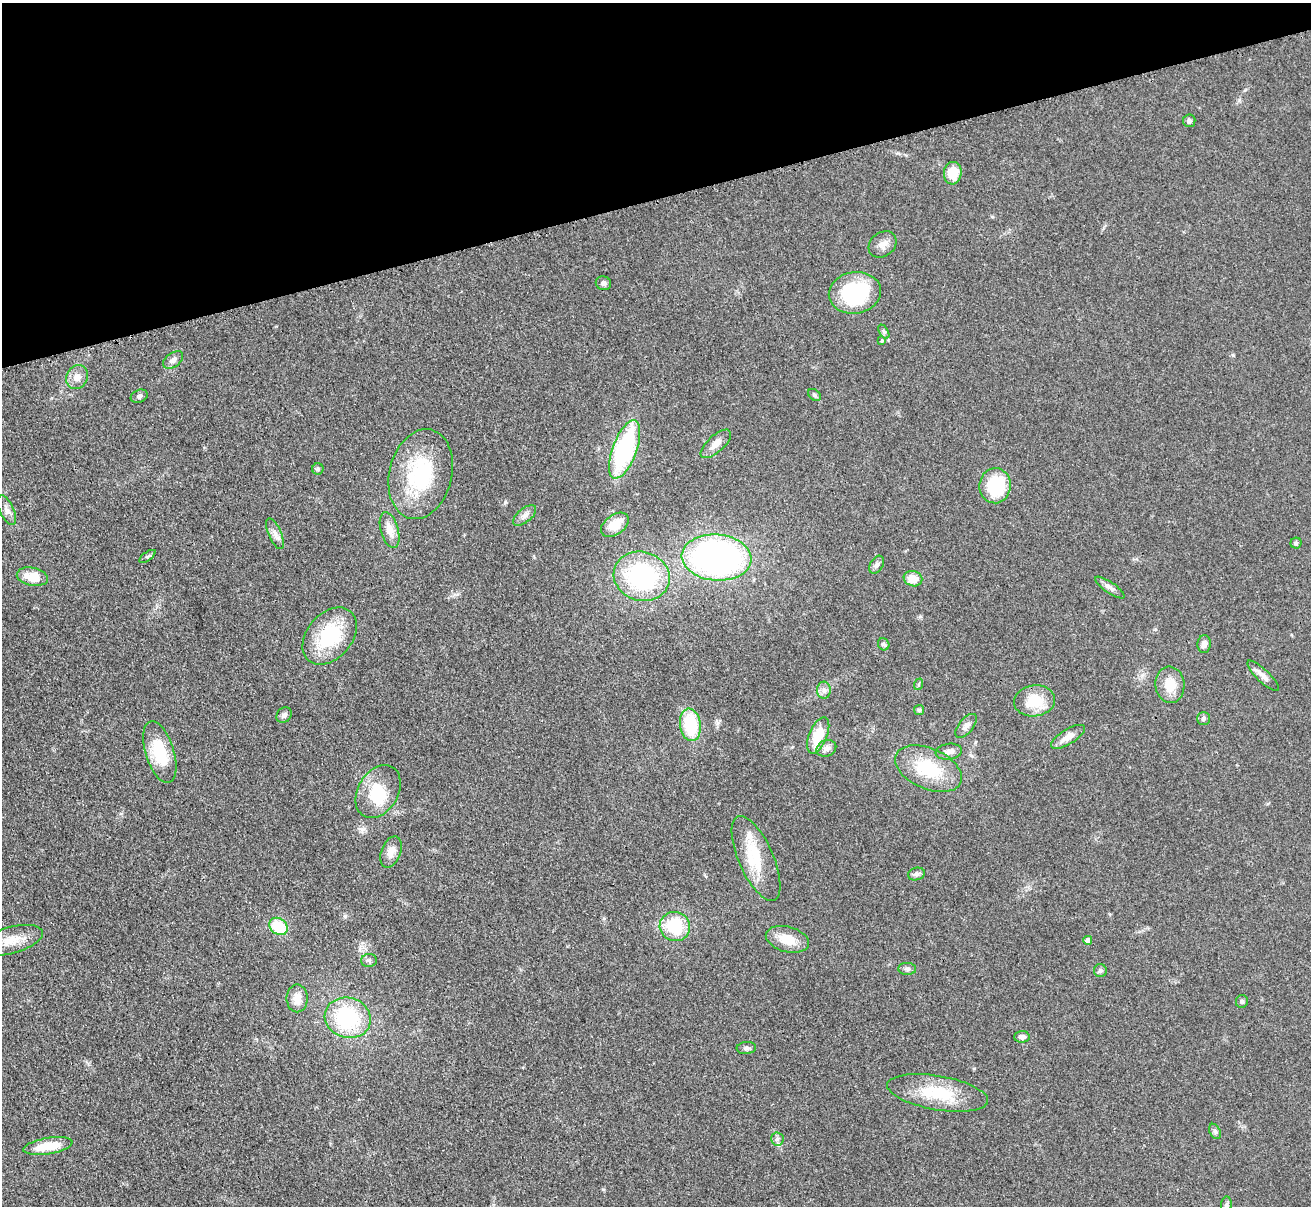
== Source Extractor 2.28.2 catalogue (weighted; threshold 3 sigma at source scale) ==
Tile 3 of 4 x 4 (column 3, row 1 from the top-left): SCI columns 2632-3940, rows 3891-5094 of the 5263 x 5247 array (HDU 1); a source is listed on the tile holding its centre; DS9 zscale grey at full resolution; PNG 1313 x 1208 px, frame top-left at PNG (2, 3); each listed source drawn as its Kron ellipse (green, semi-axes under 4 px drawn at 4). Shown black and unused: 16% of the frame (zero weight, under 3 of 4 exposures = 2% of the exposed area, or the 3 px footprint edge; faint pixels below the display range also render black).
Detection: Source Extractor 2.28.2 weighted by HDU 2 'WHT'; one run over the whole footprint, this tile lists its part. Background 0.0543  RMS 0.0056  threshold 0.0253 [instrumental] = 3 sigma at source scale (4.5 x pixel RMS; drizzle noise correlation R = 1.50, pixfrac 1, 0.05/0.05 arcsec/px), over >= 5 px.
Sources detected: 72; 1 inside a brighter object's white glare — neither listed nor drawn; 1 inside a brighter listed object's ellipse — not listed separately; the other 70 listed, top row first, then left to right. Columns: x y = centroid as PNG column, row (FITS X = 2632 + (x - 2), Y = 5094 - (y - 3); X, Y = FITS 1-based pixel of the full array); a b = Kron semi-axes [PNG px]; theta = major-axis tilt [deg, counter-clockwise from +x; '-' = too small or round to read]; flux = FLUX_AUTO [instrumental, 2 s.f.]
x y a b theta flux
1189 121 6 6 - 1.4
953 173 11 9 85 12
883 244 15 12 39 4.5
603 283 8 7 - 1.8
855 293 26 21 8 50
884 332 8 4 -58 1.1
882 341 3 3 - 1
173 360 11 7 36 2.9
77 377 12 10 59 4.6
814 395 7 5 -42 1.2
139 396 9 6 22 1.7
716 444 19 8 42 5.1
625 449 31 12 70 74
318 469 5 5 - 1.3
421 474 45 31 76 47
995 486 17 15 84 32
7 510 16 7 -65 3.1
525 515 14 7 39 2.9
615 525 15 10 36 9.3
389 530 18 9 -75 6.3
275 534 16 6 -66 3.3
1296 543 5 5 - 1
148 556 9 4 36 1.1
717 557 35 23 -4 220
877 565 10 6 59 1.8
642 576 28 24 -16 71
32 577 16 9 -11 11
913 579 9 7 -18 8.3
1110 588 17 5 -34 2.7
330 636 32 22 49 36
884 644 6 5 - 1.6
1204 644 9 6 86 2.4
1263 676 21 6 -44 3.7
919 684 6 4 71 0.84
1170 685 18 14 -84 10
824 690 8 7 - 2.2
1034 701 20 15 8 15
919 710 5 5 - 0.86
284 715 8 7 - 2
1204 718 6 6 - 1.3
690 725 16 10 -81 29
966 726 14 7 51 3.1
818 735 19 9 67 15
1068 737 19 7 32 5.3
826 748 10 8 25 2.9
160 752 32 14 -73 24
949 752 13 8 8 3.5
929 769 35 20 -24 29
378 792 28 20 59 20
391 852 16 9 70 4.7
756 858 45 17 -66 23
916 874 8 6 14 1.6
278 926 10 8 -39 21
675 926 15 14 - 25
787 939 22 12 -15 11
11 940 33 13 16 13
1088 940 4 4 - 1.9
369 960 8 6 10 1.5
907 969 9 6 -4 1.6
1100 971 6 6 - 1.4
297 998 14 10 90 6.8
1242 1001 6 6 - 1.3
348 1018 23 20 -17 50
1022 1037 8 5 2 2.4
746 1048 9 6 4 1.7
938 1093 51 17 -10 27
1215 1131 8 5 -63 1.4
777 1139 6 6 - 1.4
48 1146 25 8 10 14
1226 1205 8 5 84 1.3
Isophote crosses this tile's border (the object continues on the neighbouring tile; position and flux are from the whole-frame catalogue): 1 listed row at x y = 11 940
Unlisted compact peaks at least as high as the median listed source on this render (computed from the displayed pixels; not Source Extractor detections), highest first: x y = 505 502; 345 916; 603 1189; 1233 355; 717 723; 1155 629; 604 918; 898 153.